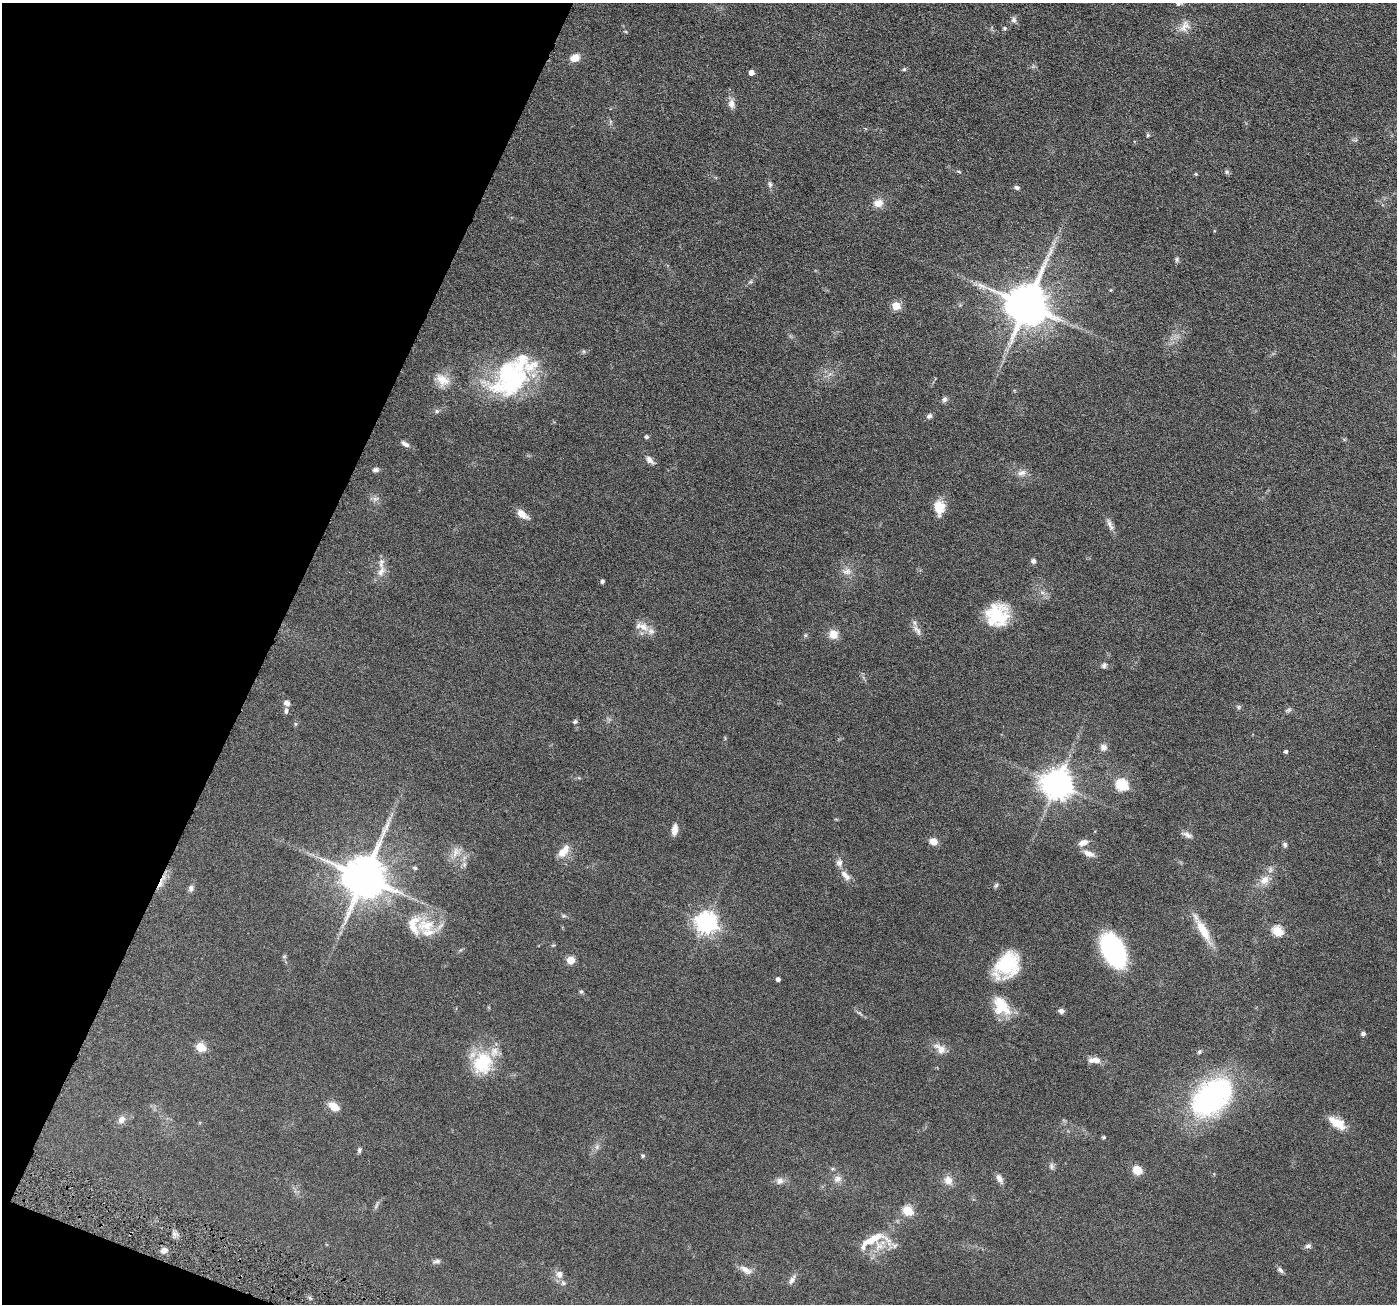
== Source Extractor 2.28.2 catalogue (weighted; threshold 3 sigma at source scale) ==
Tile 9 of 4 x 4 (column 1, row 3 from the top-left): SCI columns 5-1399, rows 1581-2882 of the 5590 x 5630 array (HDU 1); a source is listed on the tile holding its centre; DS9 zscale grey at full resolution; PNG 1399 x 1306 px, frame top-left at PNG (2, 3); no overlay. Shown black and unused: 20% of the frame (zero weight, under 4 of 8 exposures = <1% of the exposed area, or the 3 px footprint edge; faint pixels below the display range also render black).
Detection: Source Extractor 2.28.2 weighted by HDU 2 'WHT'; one run over the whole footprint, this tile lists its part. Background 0.0679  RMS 0.0049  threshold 0.02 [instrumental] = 3 sigma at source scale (4.09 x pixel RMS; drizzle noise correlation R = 1.36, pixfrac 0.8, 0.05/0.05 arcsec/px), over >= 5 px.
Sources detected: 119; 1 cosmic-ray / hot-pixel residue — not listed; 9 inside a brighter listed object's ellipse — not listed separately; the other 109 listed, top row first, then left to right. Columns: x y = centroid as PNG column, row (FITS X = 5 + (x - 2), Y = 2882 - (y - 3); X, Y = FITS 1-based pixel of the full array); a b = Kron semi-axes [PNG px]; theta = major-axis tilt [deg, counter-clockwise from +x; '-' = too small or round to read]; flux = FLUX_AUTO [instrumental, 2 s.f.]
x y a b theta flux
1014 20 8 7 - 1.4
1185 26 17 12 49 4.1
1005 28 5 4 - 0.63
575 58 10 8 23 4.1
904 69 5 5 - 0.63
751 72 4 4 - 2.9
731 104 13 8 -89 2.6
1148 135 5 4 - 0.54
959 172 6 3 -19 0.51
1227 172 7 5 22 0.84
1196 174 5 4 - 0.41
770 184 9 5 -79 1.1
1017 187 6 5 - 1.1
878 203 11 10 - 3.9
1177 259 8 5 73 0.83
982 286 17 7 -22 3.3
1027 305 12 11 - 1700
896 306 5 5 - 14
512 376 58 34 46 60
442 380 21 12 -31 5.9
944 400 8 6 47 1.2
437 411 5 5 - 0.79
929 416 7 6 - 1.2
646 437 4 4 - 1.1
405 444 12 6 -31 1.7
650 460 14 7 -43 2.1
375 470 7 6 - 1.4
1022 473 13 7 16 2.2
375 499 9 6 6 1.4
939 507 16 12 -85 7.1
522 514 14 8 -39 3.9
1110 524 14 6 -65 2.1
1033 561 7 6 - 1.2
381 571 17 8 68 3.3
847 571 13 8 2 2.7
602 581 4 4 - 0.92
997 615 23 23 - 21
643 627 15 9 -28 4.3
917 630 17 6 -54 2.3
833 634 12 11 - 4.2
806 635 6 4 89 0.59
1104 665 7 6 - 1.1
287 703 8 7 - 1.8
1238 707 7 4 89 0.68
1288 710 9 5 26 0.9
286 711 8 5 83 1.1
575 722 6 4 49 0.72
1103 747 9 8 - 2.1
1286 751 4 4 - 0.88
1057 784 9 9 - 670
1122 785 6 6 - 39
675 830 13 7 81 3.2
1187 835 14 6 -25 1.8
933 841 10 8 -19 3.2
1083 843 12 7 17 2.9
1285 845 6 5 - 0.99
456 852 16 8 74 3.6
563 852 15 12 52 4.3
1088 853 15 7 -23 3
464 864 7 6 - 1.2
415 868 6 5 - 0.68
845 875 19 8 -47 3.2
364 877 12 12 - 1800
1265 880 15 11 45 4.5
996 885 7 5 50 0.83
191 888 8 7 - 1.3
564 916 6 4 -18 0.68
706 922 8 7 - 250
426 925 30 18 5 13
1203 930 32 10 -60 9.4
1278 931 5 5 - 28
1113 950 29 17 -63 66
284 956 6 5 - 0.65
571 960 5 5 - 11
1007 965 32 23 49 24
778 979 4 4 - 1.4
581 992 6 5 - 0.72
1001 1006 26 18 -56 12
1061 1011 6 5 - 1.5
1363 1034 5 5 - 1.2
201 1047 5 5 - 17
940 1049 17 9 -40 4.1
1199 1052 5 5 - 0.68
1095 1060 16 7 -2 3.4
482 1063 30 25 68 20
1212 1097 43 28 44 86
334 1106 7 6 - 8.6
121 1120 10 8 52 2.5
1337 1123 21 10 -31 7.4
1104 1137 4 4 - 0.69
597 1147 7 6 - 1.2
359 1150 7 5 81 0.87
643 1156 5 4 - 0.71
1051 1166 10 5 -83 1.1
1137 1170 10 8 -31 5.3
837 1179 11 9 31 2.3
999 1179 12 7 -61 2
948 1180 11 11 - 3.4
780 1181 10 9 - 2.2
908 1211 5 5 - 25
872 1240 36 9 31 10
888 1240 21 8 -57 4
1308 1246 8 6 9 1.2
164 1250 7 6 - 2.3
437 1261 10 5 8 1.2
746 1270 19 8 -30 3.3
1280 1270 9 5 -46 1.2
559 1274 10 9 - 2.6
792 1280 16 6 59 1.9